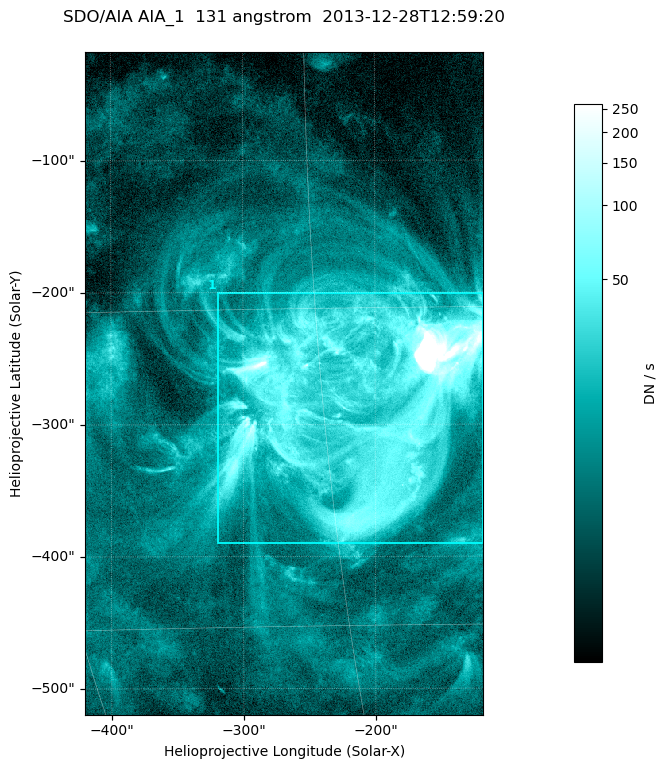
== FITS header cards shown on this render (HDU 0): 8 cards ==
TELESCOP= 'SDO/AIA '
INSTRUME= 'AIA_1   '
WAVELNTH=                  131
WAVEUNIT= 'angstrom'
DATE-OBS= '2013-12-28T12:59:20.63'
CTYPE1  = 'HPLN-TAN'
CTYPE2  = 'HPLT-TAN'
BUNIT   = 'DN / s  '

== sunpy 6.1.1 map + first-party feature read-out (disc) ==
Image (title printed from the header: SDO/AIA AIA_1  131 angstrom  2013-12-28T12:59:20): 502 x 835 px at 0.601 arcsec/px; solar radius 976 arcsec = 1624 px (partial field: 5.1% of the solar disc is inside the frame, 100% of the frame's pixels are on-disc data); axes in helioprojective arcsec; data unit DN / s (BUNIT, on the colour bar)
Orientation: roll -0.139 deg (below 1 deg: not rotated)
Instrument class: DISC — disc imager (sunpy class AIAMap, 131 A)
Bright regions (active regions / flare kernels): reference = the on-disc median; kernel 5 px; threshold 5 sigma = 25.8 DN / s over a disc level ~7.18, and >= 1.15x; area >= 419 px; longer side >= 6 px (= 3.6 arcsec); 1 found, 1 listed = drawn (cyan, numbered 1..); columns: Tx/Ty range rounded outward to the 2 arcsec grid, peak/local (2 s.f.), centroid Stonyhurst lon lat
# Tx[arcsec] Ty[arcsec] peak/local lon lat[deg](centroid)
1 -320..-118 -390..-200 471 -13 -19